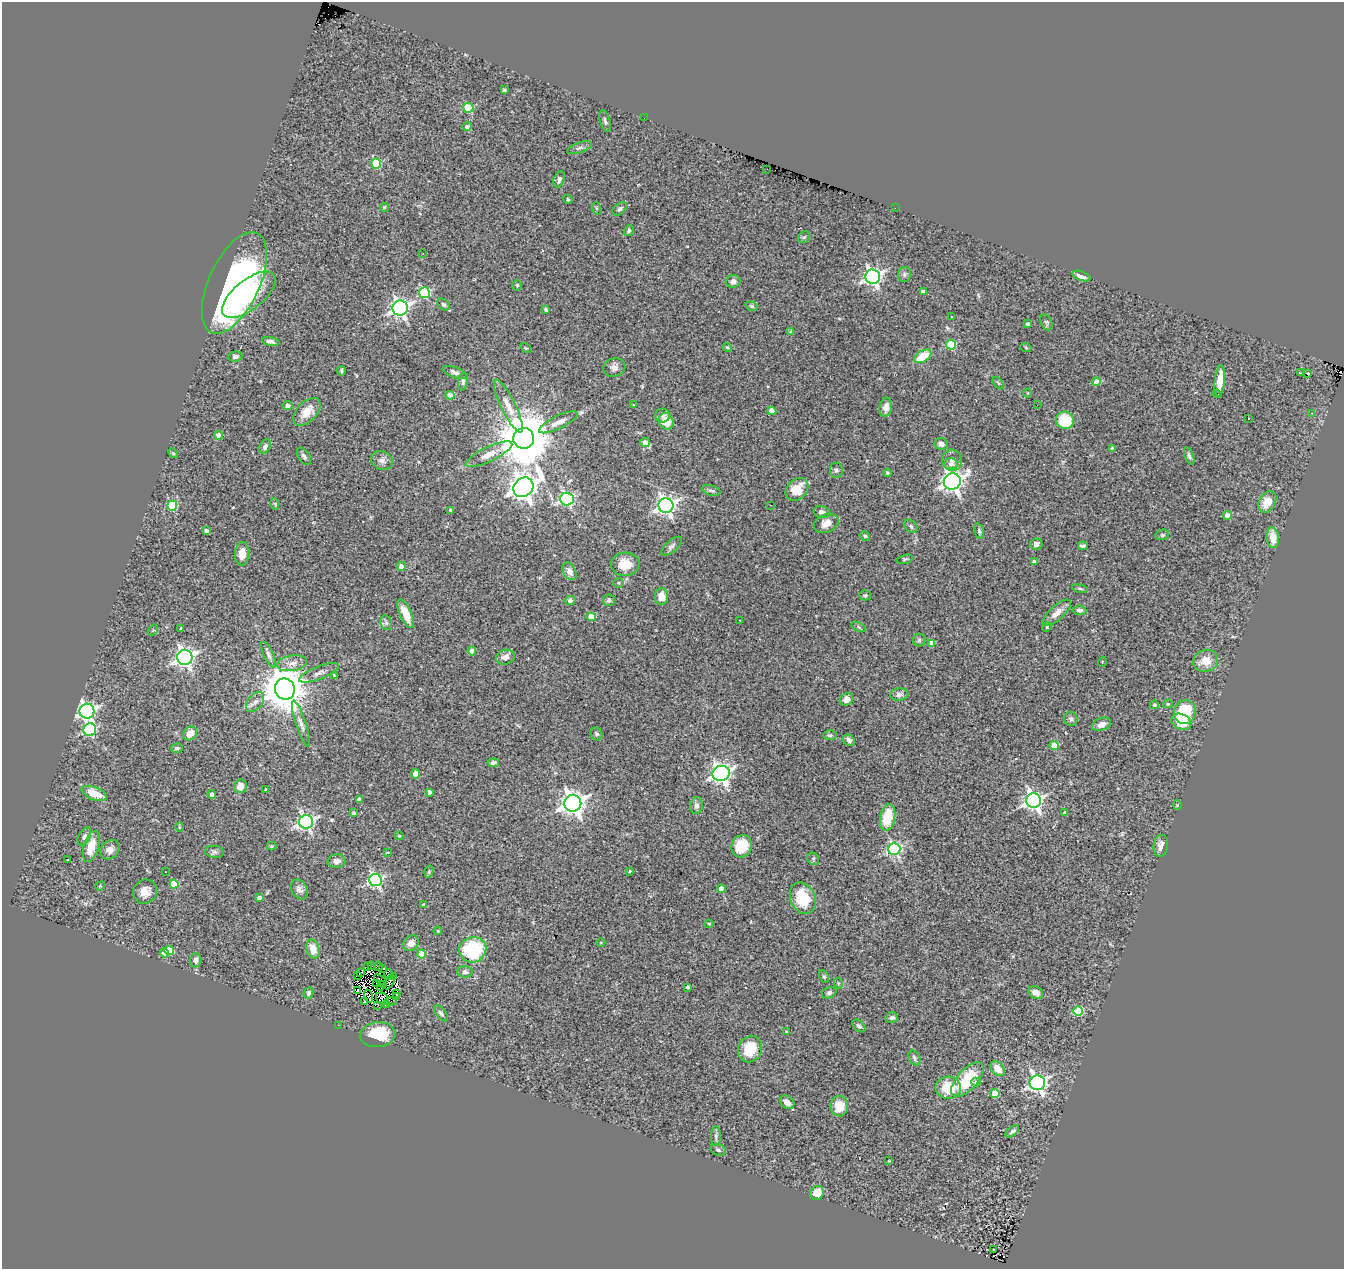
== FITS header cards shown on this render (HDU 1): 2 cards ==
NAXIS1  =                 1342
NAXIS2  =                 1267

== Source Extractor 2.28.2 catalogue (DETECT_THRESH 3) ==
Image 1342 x 1267 px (HDU 1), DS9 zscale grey, 1 PNG px = 1 image px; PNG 1346 x 1271 px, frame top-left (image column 1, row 1267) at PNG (2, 2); each listed source drawn as its Kron ellipse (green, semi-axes under 4 px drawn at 4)
Background 0.614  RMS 0.064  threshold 0.193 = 3 sigma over >= 5 px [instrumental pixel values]
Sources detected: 266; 5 with non-positive FLUX_AUTO (blend fragments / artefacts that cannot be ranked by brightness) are neither listed nor drawn; the other 261 listed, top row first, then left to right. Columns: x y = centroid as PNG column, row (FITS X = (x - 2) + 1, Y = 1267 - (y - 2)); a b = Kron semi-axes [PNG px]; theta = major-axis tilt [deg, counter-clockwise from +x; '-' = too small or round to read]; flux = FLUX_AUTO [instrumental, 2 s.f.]
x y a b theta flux
504 90 3 3 - 8
468 108 5 5 - 220
644 118 2 2 - 9.7
605 121 11 5 -73 12
467 127 5 4 - 13
580 148 13 5 19 14
376 164 5 5 - 250
767 169 3 2 - 5.4
559 179 8 5 70 15
568 199 4 4 - 4.9
384 207 4 4 - 6.1
596 208 6 4 -71 4.6
895 208 2 2 - 48
620 209 8 5 40 12
629 230 5 4 - 9.3
804 237 6 5 - 7.7
423 253 3 2 - 2.7
904 274 7 6 - 11
1081 276 9 4 -20 36
873 277 7 7 - 1400
733 281 7 6 - 19
234 283 55 25 65 1400
517 285 5 4 - 6.9
923 292 4 4 - 21
424 293 5 5 - 330
249 295 32 14 38 250
443 304 7 5 -41 8.5
752 306 6 4 -17 7.1
400 308 8 7 - 1400
546 310 4 3 - 6
951 317 3 2 - 14
1046 322 8 5 -66 8.1
1027 324 4 3 - 6.4
791 331 4 2 - 3
271 341 9 4 -11 13
951 345 5 5 - 210
727 347 5 3 - 4.1
526 348 6 4 -32 5.2
1026 348 5 3 - 3.8
235 356 7 5 9 12
923 356 9 5 32 110
614 367 11 9 17 20
341 371 4 3 - 6.5
455 372 13 5 -19 18
1300 373 3 2 - 4.4
1308 373 4 3 - 11
463 381 9 5 85 13
1220 381 16 5 84 65
1096 382 4 4 - 55
998 383 7 4 -53 5.5
1028 393 4 3 - 3.2
1217 394 4 3 - 4.9
450 395 4 4 - 48
288 405 5 4 - 18
633 405 2 2 - 3.2
1037 405 3 2 - 3.2
508 406 29 7 -64 58
886 407 10 6 79 24
772 411 4 4 - 66
307 412 17 10 45 66
1312 413 2 2 - 2.2
662 416 7 7 - 14
1248 418 2 2 - 3.7
1065 420 9 8 - 150
666 421 8 7 - 80
558 422 21 6 26 36
219 435 4 4 - 35
524 438 10 10 - 32000
645 442 5 4 - 24
941 444 6 6 - 24
265 446 7 5 61 13
1112 448 4 3 - 5.7
173 453 5 4 - 5.2
489 454 25 7 26 51
304 456 9 5 -58 12
1189 456 9 4 -69 11
382 460 11 9 -24 23
952 460 11 9 -78 31
951 464 7 5 6 15
836 470 7 6 - 11
887 473 4 4 - 6.1
952 481 8 8 - 2600
523 487 11 9 43 4500
797 489 13 10 47 85
711 491 9 5 -16 11
567 499 7 6 - 620
1267 502 11 8 60 73
275 504 6 3 -73 4.1
770 505 3 2 - 3.2
172 506 5 5 - 210
666 506 7 7 - 1800
450 510 4 3 - 4.5
822 512 8 6 -14 15
1227 515 4 4 - 30
826 523 13 9 23 35
911 526 8 5 -48 9.4
206 531 4 3 - 10
979 531 8 4 -75 8
1162 535 7 5 14 7.9
865 536 5 4 - 5.9
1273 538 10 6 -85 66
1036 544 6 5 - 18
672 546 13 5 41 14
1083 546 5 3 - 12
242 554 12 7 85 45
905 559 8 3 16 6
1034 562 4 4 - 12
625 564 14 11 5 74
401 566 4 4 - 20
569 571 9 6 -62 27
619 583 5 4 - 5.6
1080 588 8 3 -11 5.8
865 595 6 5 - 6.8
661 597 8 6 -90 43
570 600 5 4 - 14
609 600 6 6 - 11
1080 610 7 4 -6 13
1057 613 18 7 43 38
406 614 15 6 -66 74
591 617 4 4 - 65
740 620 2 2 - 2.8
386 623 7 5 -69 11
859 627 8 4 -29 6.7
1047 627 5 4 - 4.9
181 628 3 2 - 3.5
153 630 6 4 54 4.8
919 640 6 6 - 9.8
932 643 4 4 - 36
472 651 4 4 - 27
268 654 14 4 -65 16
505 657 9 7 16 26
185 658 7 7 - 2000
1206 661 13 11 17 70
1102 662 5 3 - 3.4
292 663 15 7 9 33
319 673 21 6 21 24
334 675 3 3 - 4.2
285 689 10 10 - 17000
899 695 9 6 6 18
846 699 7 5 33 33
255 702 11 7 50 22
1168 704 5 4 - 4.6
1154 705 4 4 - 8.5
87 711 7 7 - 1300
1185 712 12 10 74 200
1071 719 7 6 - 10
1181 722 10 7 -26 96
301 724 24 5 -72 27
1102 724 10 6 21 23
90 730 6 6 - 490
190 733 7 6 - 49
596 734 7 5 -62 9.3
830 735 7 4 1 8
849 740 6 5 - 14
1054 746 4 4 - 110
177 748 6 5 - 8.6
493 763 6 4 10 13
721 773 8 7 - 1900
416 774 4 4 - 78
240 786 7 6 - 41
266 789 3 2 - 3.6
429 792 4 3 - 17
94 793 13 6 -22 75
212 794 4 4 - 18
359 800 4 4 - 17
1034 801 7 7 - 1600
573 803 8 8 - 3300
1177 805 5 4 - 4.6
696 806 8 6 82 15
354 813 4 3 - 11
1065 813 4 4 - 5.5
888 817 13 7 80 150
306 822 7 6 - 1300
179 827 5 3 - 4.3
84 836 9 6 61 14
399 836 4 3 - 3.5
91 846 16 7 73 86
271 846 5 4 - 4.8
741 846 11 10 - 110
1161 846 11 7 84 28
894 849 6 6 - 670
110 850 10 8 50 27
214 852 9 6 -10 11
387 852 4 2 - 3.1
68 859 3 2 - 4.9
813 859 6 5 - 7.5
337 861 9 7 7 19
630 871 3 3 - 5.4
165 872 3 2 - 4.4
429 872 6 4 72 6.4
376 880 6 6 - 830
174 884 4 4 - 120
100 886 5 4 - 4.2
299 889 10 7 -59 20
721 889 4 4 - 45
145 892 12 11 - 44
259 898 4 4 - 16
803 898 16 12 -65 150
424 905 3 3 - 9.8
709 924 4 4 - 4
438 931 4 4 - 4.7
411 943 8 7 - 28
601 943 4 3 - 3.3
313 949 9 6 -76 61
169 950 5 4 - 120
473 950 13 12 - 310
164 953 4 4 - 23
422 954 4 4 - 75
196 960 7 6 - 24
368 966 3 2 - 11
372 966 2 2 - 3.2
378 966 4 2 - 15
383 968 3 2 - 12
465 972 7 5 -3 13
361 973 3 2 - 2
389 974 5 3 - 3.3
358 975 3 2 - 4
393 976 2 2 - 3.6
824 977 6 4 -61 6.6
380 979 6 2 -39 4
389 982 8 4 59 7.3
377 983 3 2 - 4.7
838 983 5 3 - 4.8
384 985 3 2 - 1.1
688 987 4 4 - 8.9
380 988 4 2 - 3.5
358 990 3 2 - 1.9
1036 992 8 6 -31 35
309 993 6 5 - 10
829 993 7 5 25 11
397 994 3 2 - 5.7
368 996 6 4 -73 9.9
397 996 4 2 - 7.6
382 999 6 5 - 8.3
390 1001 6 3 6 11
364 1002 3 3 - 4.3
386 1004 4 2 - 7.7
377 1006 4 3 - 9.2
1078 1011 5 4 - 190
441 1013 9 4 -53 11
892 1018 6 5 - 10
338 1025 2 2 - 31
859 1026 8 5 -41 11
787 1032 4 3 - 6.9
378 1035 17 12 6 170
750 1049 13 11 67 110
914 1058 8 5 -63 10
997 1069 8 6 -47 56
967 1080 21 10 48 200
976 1082 4 4 - 15
1037 1083 7 7 - 1500
948 1088 12 11 - 120
995 1093 4 4 - 120
787 1102 8 6 -40 27
839 1106 10 9 - 72
1012 1131 8 4 40 11
716 1136 10 5 89 11
718 1150 8 5 -20 11
889 1161 3 2 - 3.1
817 1193 7 6 - 76
993 1250 3 2 - 7.7
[5 non-positive-flux detections neither listed nor drawn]